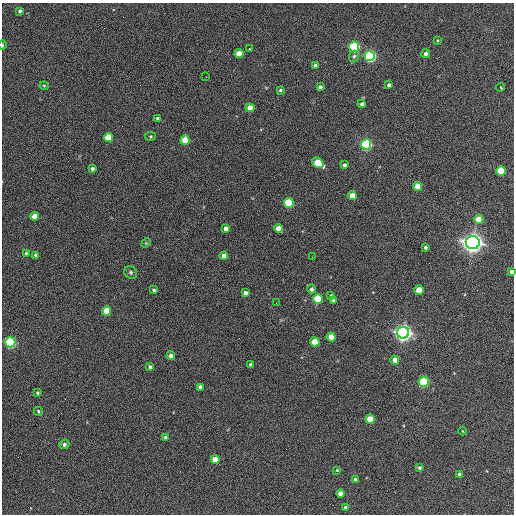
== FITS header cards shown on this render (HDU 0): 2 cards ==
NAXIS1  =                  512 / Axis length
NAXIS2  =                  512 / Axis length

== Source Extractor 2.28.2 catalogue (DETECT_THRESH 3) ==
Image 512 x 512 px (HDU 0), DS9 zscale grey, 1 PNG px = 1 image px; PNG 516 x 516 px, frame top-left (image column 1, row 512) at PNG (2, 3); each listed source drawn as its Kron ellipse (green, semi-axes under 4 px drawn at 4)
Background 362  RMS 21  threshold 61.7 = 3 sigma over >= 5 px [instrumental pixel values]
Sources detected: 75; all 75 listed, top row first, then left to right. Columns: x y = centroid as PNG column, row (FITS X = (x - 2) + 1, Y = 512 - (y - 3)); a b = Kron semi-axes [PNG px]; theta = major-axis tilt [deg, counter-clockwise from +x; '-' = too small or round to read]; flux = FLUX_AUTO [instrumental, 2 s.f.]
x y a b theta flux
20 11 3 3 - 2.7e+03
437 40 3 3 - 1.2e+03
2 45 4 2 - 2.0e+03
354 47 5 5 - 2.4e+05
249 49 3 2 - 2.4e+03
239 54 4 4 - 2.5e+04
426 54 4 4 - 4.3e+03
354 56 5 5 - 2.6e+03
370 56 5 5 - 3.1e+05
316 65 4 4 - 6.2e+03
206 77 2 2 - 7.4e+02
389 85 4 3 - 3.5e+03
44 86 4 4 - 1.4e+03
320 87 4 4 - 4.8e+03
500 87 4 3 - 5.1e+03
280 90 3 3 - 1.9e+03
362 104 4 4 - 4.4e+03
250 108 4 4 - 1.7e+04
157 118 3 3 - 2.5e+03
151 136 5 4 - 1.9e+03
108 138 4 4 - 3.8e+04
185 140 5 4 - 3.3e+04
366 144 5 5 - 2.8e+05
318 163 6 4 -35 5.5e+04
344 165 4 4 - 3.7e+03
92 169 4 4 - 3.8e+03
501 171 5 4 - 6.3e+04
418 186 4 4 - 3.1e+04
352 196 4 4 - 2.3e+04
289 203 5 5 - 1.0e+05
34 216 4 4 - 1.8e+04
479 219 5 4 - 4.0e+04
278 228 4 4 - 1.9e+04
226 229 4 4 - 8.2e+03
146 243 5 4 - 1.4e+03
473 243 7 6 - 1.3e+06
425 247 3 3 - 3.2e+03
26 253 3 3 - 1.7e+03
36 255 4 4 - 5.6e+03
224 256 4 4 - 1.3e+04
312 257 2 2 - 8.6e+02
130 272 7 6 - 2.6e+03
512 272 4 3 - 7.6e+03
311 289 4 4 - 4.2e+03
154 290 4 3 - 2.7e+03
419 290 4 4 - 2.6e+04
245 293 4 4 - 5.6e+03
331 295 4 3 - 1.4e+03
318 299 5 5 - 9.3e+04
333 301 4 4 - 5.4e+03
276 303 2 2 - 8.1e+02
107 311 4 4 - 3.8e+04
403 333 6 6 - 8.6e+05
331 337 4 4 - 2.8e+04
10 342 5 5 - 2.3e+05
315 342 4 4 - 3.5e+04
171 355 4 4 - 5.0e+03
395 360 4 4 - 9.5e+03
251 364 4 3 - 2.1e+03
150 367 4 4 - 3.8e+03
424 382 5 5 - 1.7e+05
200 387 4 4 - 5.0e+03
38 393 3 3 - 1.8e+03
38 411 5 4 - 1.8e+03
370 419 4 4 - 4.2e+04
463 431 4 3 - 1.0e+03
166 437 3 3 - 3.3e+03
64 444 5 4 - 4.2e+03
215 459 4 4 - 2.4e+04
419 468 4 4 - 2.5e+03
337 470 4 3 - 1.3e+03
459 474 4 3 - 2.8e+03
355 480 4 3 - 3.3e+03
340 494 4 4 - 1.2e+04
346 508 3 3 - 4.1e+03
At the frame edge (FLAGS 8, measured only in part): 2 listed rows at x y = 2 45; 512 272